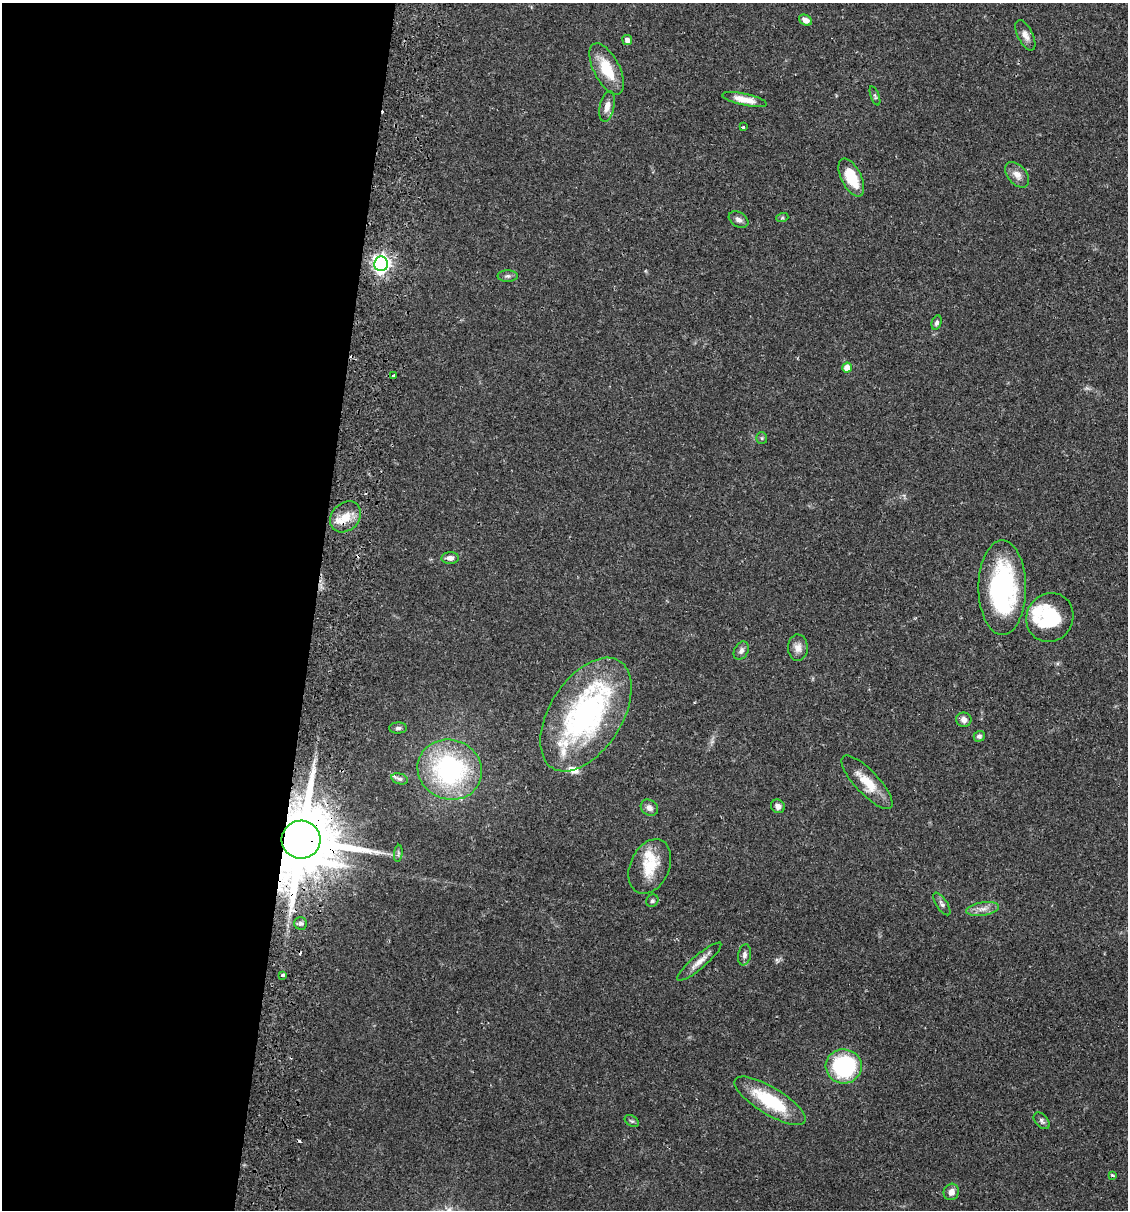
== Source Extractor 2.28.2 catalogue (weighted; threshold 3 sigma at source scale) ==
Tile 5 of 4 x 4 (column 1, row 2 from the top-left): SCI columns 173-1298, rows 2432-3639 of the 4966 x 4858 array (HDU 1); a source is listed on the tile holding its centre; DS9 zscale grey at full resolution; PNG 1130 x 1212 px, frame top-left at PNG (2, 3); each listed source drawn as its Kron ellipse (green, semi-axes under 4 px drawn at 4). Shown black and unused: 28% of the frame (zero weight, under 2 of 3 exposures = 3% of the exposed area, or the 3 px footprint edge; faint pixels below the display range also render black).
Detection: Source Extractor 2.28.2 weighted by HDU 2 'WHT'; one run over the whole footprint, this tile lists its part. Background 0.0646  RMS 0.005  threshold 0.0225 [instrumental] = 3 sigma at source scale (4.5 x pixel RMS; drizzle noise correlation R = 1.50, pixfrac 1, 0.05/0.05 arcsec/px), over >= 5 px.
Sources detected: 59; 4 cosmic-ray / hot-pixel residue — neither listed nor drawn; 6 inside a brighter listed object's ellipse — not listed separately; the other 49 listed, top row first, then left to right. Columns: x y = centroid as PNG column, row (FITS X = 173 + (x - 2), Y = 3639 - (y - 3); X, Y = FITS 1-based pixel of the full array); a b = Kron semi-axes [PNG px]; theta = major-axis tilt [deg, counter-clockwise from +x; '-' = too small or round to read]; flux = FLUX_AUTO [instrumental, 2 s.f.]
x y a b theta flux
805 20 7 5 -27 2.9
1025 35 16 7 -64 3.3
627 40 5 4 - 2.6
607 69 28 13 -63 15
875 96 10 4 -70 0.96
744 100 23 6 -12 6
607 106 15 7 77 3.5
743 127 3 3 - 0.83
1017 175 15 9 -49 4
851 177 20 10 -64 15
782 218 6 4 18 0.7
739 219 10 7 -32 2.3
381 264 7 7 - 210
508 276 10 6 0 1.5
937 323 7 5 75 1.3
847 368 5 5 - 5.6
394 376 3 3 - 0.85
762 438 6 5 - 0.79
346 517 17 13 46 8.1
450 558 8 6 3 2.4
1002 588 47 24 -90 80
1050 617 25 23 59 29
798 648 13 10 -88 3.6
741 651 10 6 61 1.8
586 715 63 36 58 110
964 720 8 7 - 2.6
398 728 9 5 2 1.2
979 736 6 5 - 1.4
450 770 33 30 -22 77
399 779 8 5 -16 1.3
867 782 35 12 -47 11
778 806 7 6 - 2.3
649 808 9 7 -37 2.4
301 840 19 19 - 6100
398 853 8 3 85 0.76
650 866 28 19 66 15
652 901 6 5 - 1.1
942 904 13 5 -56 1.7
983 909 16 6 9 3.5
301 923 6 6 - 1.3
744 955 10 6 79 1.9
699 962 28 7 40 4.7
283 975 3 3 - 1.4
844 1066 18 17 - 56
770 1101 41 13 -31 29
632 1121 8 5 -35 0.94
1042 1121 10 6 -47 1.4
1112 1175 4 3 - 0.69
951 1192 8 7 - 3.3
Overlapping masked pixels (flux is a lower limit): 1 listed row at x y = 301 840